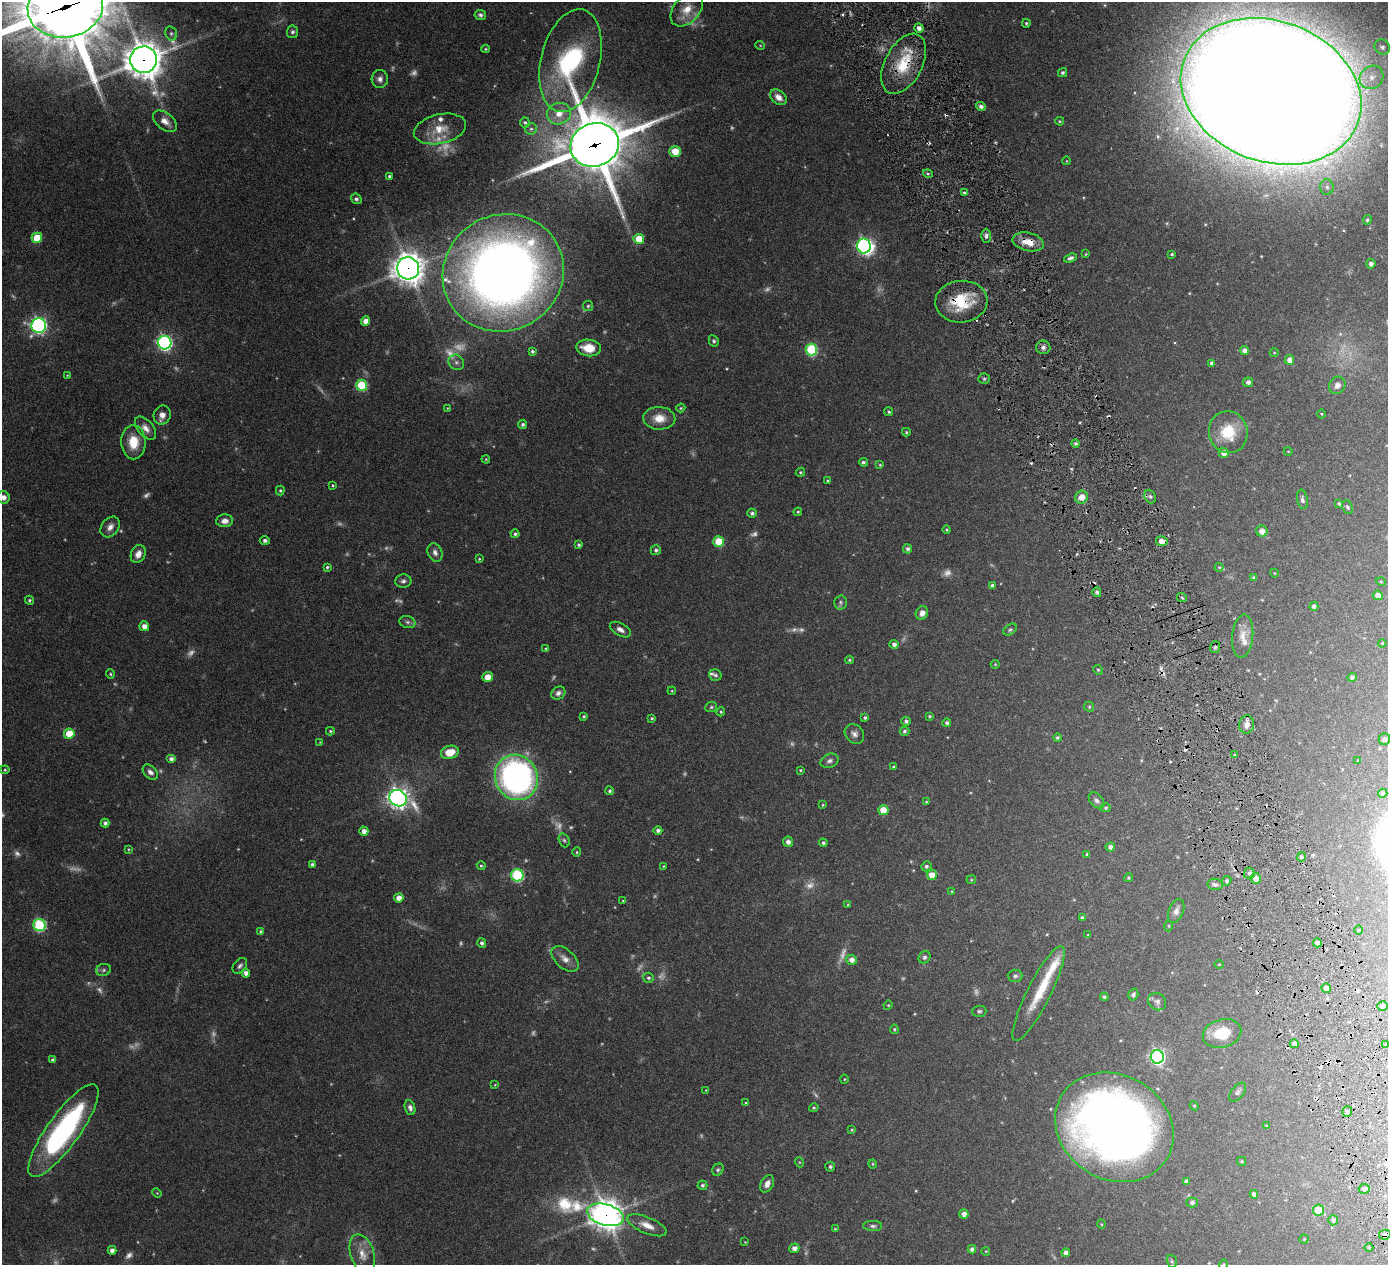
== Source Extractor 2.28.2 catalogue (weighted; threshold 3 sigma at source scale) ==
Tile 6 of 4 x 4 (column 2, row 2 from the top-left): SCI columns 1401-2786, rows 2713-3975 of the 5576 x 5554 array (HDU 1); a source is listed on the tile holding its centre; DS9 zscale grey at full resolution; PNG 1390 x 1267 px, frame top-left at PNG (2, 2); each listed source drawn as its Kron ellipse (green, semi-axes under 4 px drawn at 4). Shown black and unused: <1% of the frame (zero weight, under 3 of 6 exposures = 1% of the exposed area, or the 3 px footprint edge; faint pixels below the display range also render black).
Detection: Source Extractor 2.28.2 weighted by HDU 2 'WHT'; one run over the whole footprint, this tile lists its part. Background 0.0801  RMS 0.0034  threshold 0.0139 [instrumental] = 3 sigma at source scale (4.09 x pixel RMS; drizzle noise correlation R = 1.36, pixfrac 0.8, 0.05/0.05 arcsec/px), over >= 5 px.
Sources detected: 360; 57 too faint to see at this stretch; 1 inside a brighter object's white glare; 16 cosmic-ray / hot-pixel residue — neither listed nor drawn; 7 inside a brighter listed object's ellipse — not listed separately; the other 279 listed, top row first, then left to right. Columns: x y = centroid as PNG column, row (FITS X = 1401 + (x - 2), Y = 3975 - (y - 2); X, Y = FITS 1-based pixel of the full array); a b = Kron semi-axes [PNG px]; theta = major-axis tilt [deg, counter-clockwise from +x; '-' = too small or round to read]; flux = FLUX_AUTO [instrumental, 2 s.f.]
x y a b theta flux
65 7 38 30 10 3800
687 10 19 13 48 5.5
480 15 6 5 - 0.78
1026 23 4 4 - 0.42
919 28 5 4 - 1.3
292 32 6 5 - 0.76
171 33 7 5 -74 0.64
760 45 5 3 - 0.24
1382 47 8 7 - 1.2
485 49 4 4 - 0.33
144 60 13 13 - 650
570 61 52 29 76 42
904 64 33 18 62 13
1062 73 4 4 - 0.66
1372 77 12 11 - 3.4
380 79 9 8 - 1.6
1271 91 93 70 -20 3500
778 97 9 6 -39 2.3
981 106 5 4 - 1.1
559 114 12 10 18 3.9
165 121 14 8 -38 2.5
1060 121 4 3 - 0.32
525 122 5 5 - 0.57
440 129 26 14 12 6.5
531 129 6 6 - 0.62
595 145 24 21 20 1900
675 151 5 5 - 4.9
1067 161 4 3 - 0.19
928 174 5 3 - 0.38
389 176 4 4 - 0.49
1327 187 8 6 -87 1.2
964 192 4 3 - 0.47
356 199 5 5 - 0.68
1367 220 5 4 - 0.56
986 236 7 4 89 0.85
37 238 5 5 - 9.8
639 239 5 5 - 7.2
1028 242 16 9 -13 4.3
864 246 7 6 - 75
1086 254 4 4 - 0.28
1172 254 4 3 - 0.4
1070 258 7 4 19 1
1371 264 4 4 - 1.1
408 268 11 11 - 420
503 273 61 58 31 340
961 302 26 21 4 13
588 306 5 5 - 0.47
365 321 4 4 - 2.1
39 326 7 7 - 92
714 341 6 5 - 0.57
165 343 7 6 - 79
1043 347 7 6 - 1.1
589 348 12 8 -7 6.3
811 350 6 6 - 28
532 351 4 4 - 0.62
1245 351 5 4 - 1.5
1274 353 4 3 - 0.21
1289 360 5 5 - 1.9
456 362 8 7 - 1
1212 363 4 4 - 0.97
67 375 4 3 - 0.24
984 379 5 5 - 0.55
1248 382 5 4 - 1.1
362 385 5 5 - 17
1337 385 9 8 - 1.4
447 408 4 4 - 0.23
681 408 5 4 - 0.35
889 412 5 4 - 0.48
1321 414 4 3 - 0.26
162 415 9 8 - 2.2
659 418 16 11 -3 4.3
523 424 4 4 - 0.7
145 428 13 7 -49 2.1
906 432 4 3 - 0.39
1228 432 21 19 -74 10
133 442 17 12 -88 6.8
1076 444 4 4 - 0.56
1288 451 4 3 - 0.23
1224 453 5 5 - 2.1
486 459 4 4 - 0.3
863 462 4 4 - 0.65
880 465 4 3 - 0.33
800 472 5 4 - 0.37
827 481 4 3 - 0.27
333 485 4 3 - 0.31
280 490 5 4 - 0.43
4 497 6 6 - 1.6
1081 497 6 6 - 2.7
1150 497 7 5 -68 0.87
1302 499 10 5 -79 0.97
1339 504 4 3 - 0.49
1347 507 7 5 -65 0.54
798 512 4 4 - 0.35
752 513 5 4 - 0.75
225 521 8 6 4 1.7
110 527 11 8 52 2
947 530 4 4 - 0.38
1262 531 6 5 - 2.1
515 534 4 4 - 0.61
265 540 5 4 - 0.98
719 541 5 5 - 10
1162 541 6 5 - 2.6
579 545 4 3 - 0.53
908 549 5 4 - 0.79
656 550 5 5 - 0.73
435 552 10 7 -66 1.3
138 554 9 7 66 2.3
479 559 4 3 - 0.28
327 567 4 3 - 0.5
1219 567 4 4 - 0.33
1274 573 4 3 - 0.2
1254 577 4 3 - 0.52
403 581 8 6 3 0.94
1381 582 5 3 - 0.26
992 585 4 3 - 0.69
1097 592 5 4 - 0.9
1378 595 5 5 - 1.7
1182 598 5 3 - 0.37
29 600 4 4 - 0.48
840 602 7 6 - 0.69
1314 606 4 4 - 1.2
922 613 7 6 - 1.9
407 622 8 6 -17 0.81
144 626 5 5 - 2.3
620 630 11 6 -29 1.6
1010 630 7 5 36 0.56
1243 636 22 10 85 3.4
1382 643 4 3 - 0.28
894 644 4 4 - 1.1
1215 647 6 5 - 0.67
546 648 4 3 - 0.28
849 660 4 3 - 0.44
995 664 4 4 - 0.28
1098 670 5 4 - 0.37
110 674 4 4 - 0.35
715 675 6 5 - 0.58
488 677 5 5 - 3.9
1352 677 5 4 - 0.64
672 691 4 3 - 0.26
558 693 7 6 - 1
711 707 6 5 - 0.48
1089 707 5 4 - 0.42
721 712 4 3 - 0.38
584 716 3 3 - 0.44
930 716 3 3 - 0.4
652 718 4 3 - 0.37
865 718 4 4 - 0.58
906 721 4 4 - 0.81
947 723 4 4 - 0.7
1247 725 9 7 82 1.7
330 731 4 3 - 0.36
904 731 5 4 - 0.58
69 734 5 5 - 7.9
854 734 11 8 -47 1.4
1057 738 4 4 - 0.6
1385 739 6 5 - 0.92
320 742 4 3 - 0.21
450 752 9 6 15 5.2
1235 755 3 3 - 0.38
171 759 5 4 - 1.2
830 761 9 6 23 1.1
1358 761 4 3 - 0.28
894 767 4 4 - 0.46
5 770 5 4 - 0.37
800 770 3 3 - 0.31
150 772 9 6 -45 1.4
516 777 23 21 -62 120
610 791 4 4 - 0.56
1383 793 5 4 - 0.57
398 798 9 8 - 190
1097 800 9 6 -46 0.93
926 802 4 3 - 0.34
823 805 4 3 - 0.3
1106 808 5 4 - 0.47
883 810 5 5 - 5.9
105 823 4 4 - 0.83
658 830 4 4 - 0.93
364 831 4 4 - 1.7
564 840 7 5 -70 0.58
788 842 5 5 - 1.4
823 843 4 4 - 0.64
1110 847 5 4 - 1.1
128 849 4 4 - 0.31
577 852 4 4 - 0.35
1087 854 4 4 - 0.42
1301 857 4 4 - 0.78
312 864 4 3 - 0.75
481 866 4 4 - 0.39
664 866 4 3 - 0.26
926 866 5 5 - 0.66
1249 873 5 5 - 0.87
517 875 6 6 - 33
932 875 5 5 - 4.1
1128 878 4 4 - 0.44
1256 878 5 5 - 2
971 880 4 4 - 0.32
1227 881 5 4 - 0.57
1215 884 7 5 -8 0.97
952 892 4 3 - 0.26
399 898 4 4 - 2.3
623 901 3 3 - 0.22
848 905 4 4 - 0.28
1176 911 12 7 69 1.7
1082 918 4 4 - 0.62
39 925 6 6 - 35
1168 926 5 3 - 0.32
1358 930 4 3 - 0.26
261 931 4 4 - 0.53
1088 935 3 3 - 0.28
482 943 5 4 - 0.88
1317 943 4 4 - 1.1
924 957 6 5 - 0.72
565 959 16 9 -42 2.4
852 960 5 5 - 1.7
1219 964 4 3 - 0.23
240 966 9 6 50 0.87
103 970 8 6 16 0.71
246 973 4 4 - 1.5
1015 976 7 6 - 0.89
648 978 5 5 - 0.54
1326 988 5 4 - 1.6
1039 993 53 12 63 9.7
1133 995 6 5 - 0.83
1104 997 4 4 - 0.57
1157 1002 9 8 - 1.2
888 1005 5 4 - 0.31
1383 1006 5 5 - 1.8
979 1011 7 5 3 0.59
894 1029 5 4 - 0.41
1222 1033 19 14 16 8.8
1294 1044 4 4 - 1.3
1386 1045 3 2 - 0.35
1157 1057 7 6 - 82
53 1060 4 4 - 0.71
844 1079 4 3 - 0.22
495 1085 4 4 - 0.25
706 1090 3 3 - 0.21
1238 1092 11 6 50 0.85
746 1103 4 3 - 0.27
1194 1106 4 4 - 0.35
410 1108 8 5 -71 1.2
814 1108 5 4 - 0.38
1347 1112 5 5 - 0.8
1267 1126 4 3 - 0.36
1114 1127 62 52 -31 290
63 1130 56 16 55 58
852 1130 4 3 - 0.33
1242 1161 4 4 - 0.41
799 1162 5 3 - 0.29
873 1164 4 4 - 0.32
830 1167 5 5 - 0.63
718 1170 6 5 - 0.57
1186 1181 4 4 - 1
767 1184 9 6 62 1.7
702 1185 5 5 - 0.66
1364 1189 6 5 - 0.97
157 1193 5 4 - 0.31
1254 1194 4 4 - 1.1
1192 1202 5 5 - 0.66
1318 1210 5 5 - 5
964 1214 5 4 - 1.8
606 1215 19 10 -16 480
1333 1220 5 5 - 0.75
1101 1224 4 3 - 0.24
647 1225 21 8 -23 3.4
873 1226 9 5 -1 0.79
835 1229 3 3 - 0.29
1385 1235 6 5 - 1.3
1304 1239 4 4 - 0.3
745 1242 3 3 - 0.2
1369 1247 4 3 - 0.34
794 1248 5 5 - 1.5
972 1249 4 4 - 1.2
112 1250 4 4 - 1.4
986 1251 4 3 - 0.22
1066 1253 4 4 - 1.4
362 1254 21 11 -72 4.2
1172 1261 6 5 - 0.49
1223 1264 5 4 - 0.36
Overlapping masked pixels (flux is a lower limit): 11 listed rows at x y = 65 7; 144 60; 904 64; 1271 91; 595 145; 1028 242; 408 268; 961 302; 1162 541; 606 1215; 1385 1235
Isophote crosses this tile's border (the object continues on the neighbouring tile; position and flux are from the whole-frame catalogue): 5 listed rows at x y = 65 7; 1271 91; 4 497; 1385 1235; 1223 1264